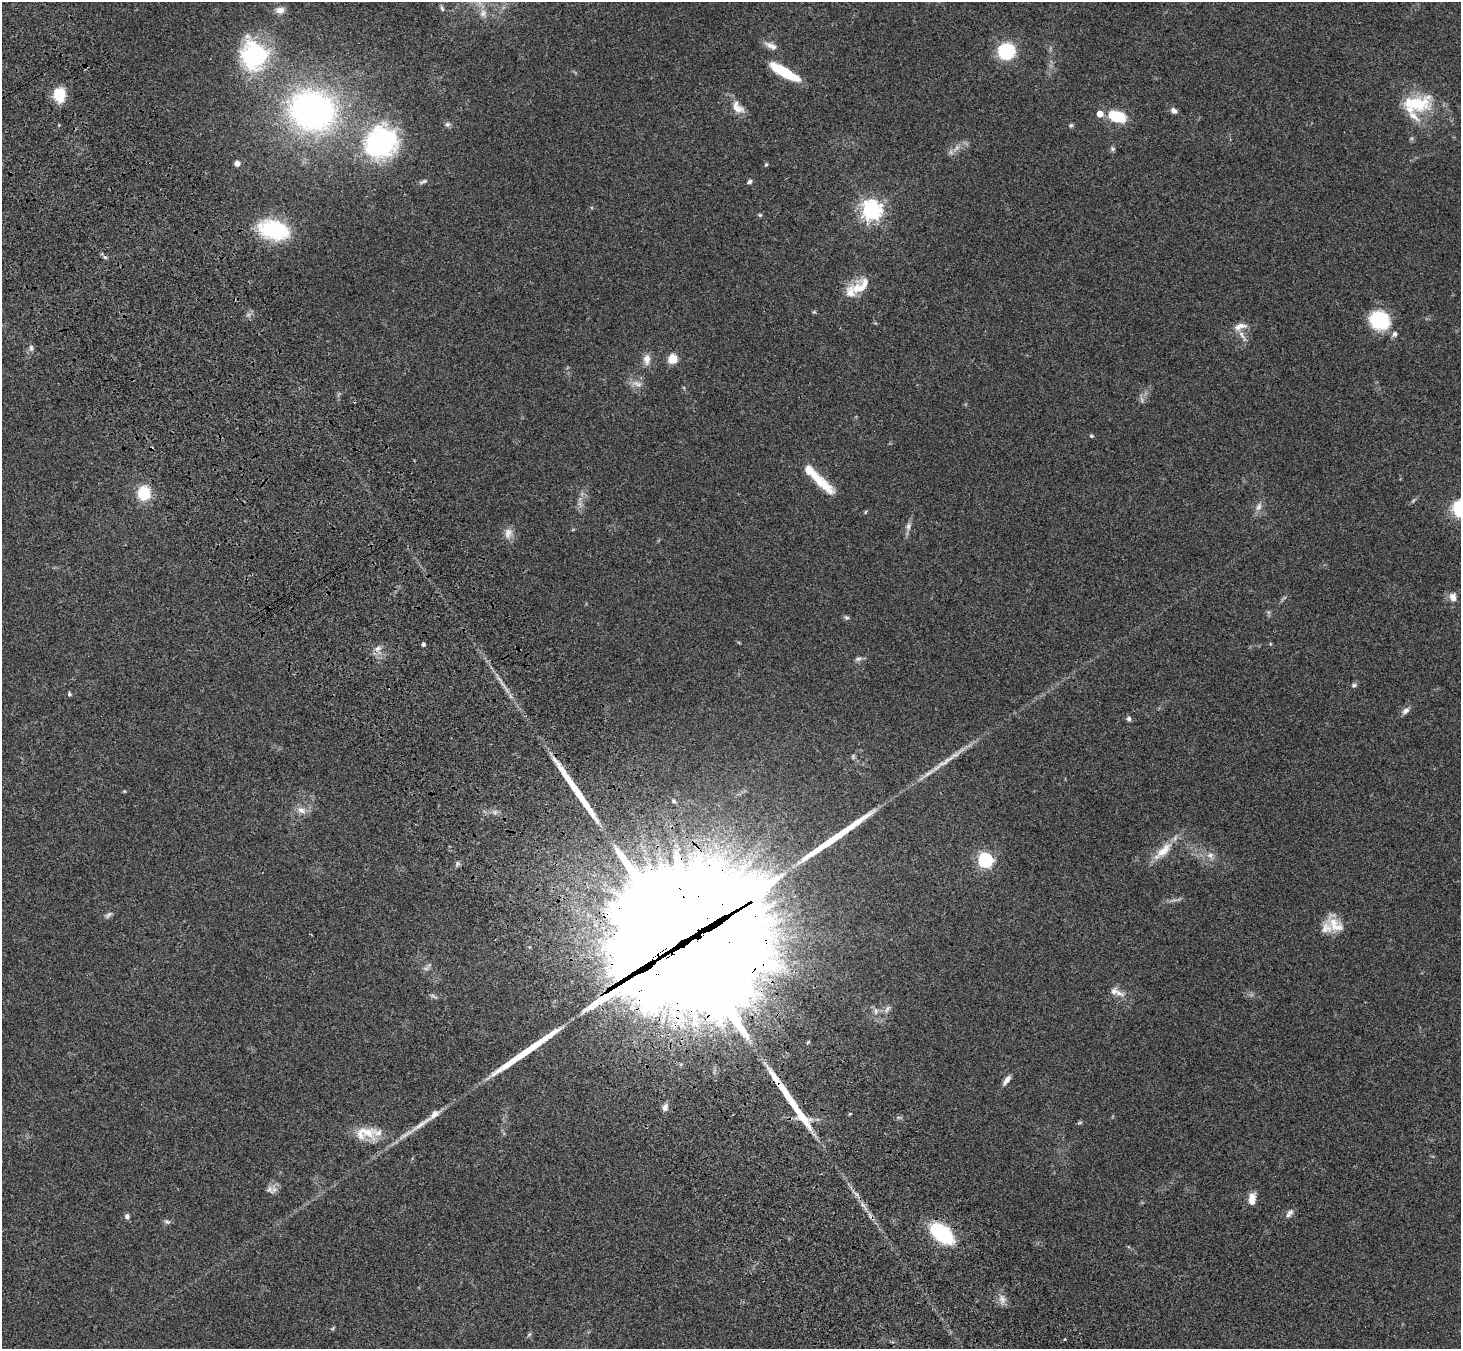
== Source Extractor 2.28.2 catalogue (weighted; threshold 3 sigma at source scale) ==
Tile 11 of 4 x 4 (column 3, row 3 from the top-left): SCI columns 3024-4482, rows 1719-3065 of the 6043 x 5998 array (HDU 1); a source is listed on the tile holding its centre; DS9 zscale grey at full resolution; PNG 1463 x 1351 px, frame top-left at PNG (2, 2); no overlay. Shown black and unused: <1% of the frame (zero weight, under 3 of 4 exposures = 6% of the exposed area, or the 3 px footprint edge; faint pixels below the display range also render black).
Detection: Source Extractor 2.28.2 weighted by HDU 2 'WHT'; one run over the whole footprint, this tile lists its part. Background 0.0413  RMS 0.005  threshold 0.0225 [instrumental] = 3 sigma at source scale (4.5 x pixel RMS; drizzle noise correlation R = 1.50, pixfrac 1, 0.05/0.05 arcsec/px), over >= 5 px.
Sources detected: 101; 2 too faint to see at this stretch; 2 inside a brighter object's white glare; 2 cosmic-ray / hot-pixel residue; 6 long thin detections or spike segments (spike, bleed or trail) — not listed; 7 inside a brighter listed object's ellipse — not listed separately; the other 82 listed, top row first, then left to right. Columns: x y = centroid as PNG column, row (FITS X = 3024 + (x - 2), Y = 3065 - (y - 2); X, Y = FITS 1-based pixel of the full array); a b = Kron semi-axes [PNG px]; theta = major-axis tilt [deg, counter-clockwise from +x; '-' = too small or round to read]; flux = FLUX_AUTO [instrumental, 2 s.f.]
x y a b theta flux
442 8 9 4 -65 0.93
280 10 12 9 3 3.3
483 13 11 8 56 2.9
771 46 18 7 -26 3.4
1006 51 16 16 - 24
252 57 52 30 -75 45
784 72 30 8 -29 26
59 95 14 12 -87 12
1416 104 35 18 8 25
738 107 21 12 -48 5.6
312 110 33 28 -17 210
1174 111 7 6 - 2.2
1116 116 21 12 -20 15
447 124 8 5 39 1.2
1071 125 6 5 - 0.8
381 142 37 33 41 73
957 148 12 6 49 2.8
1112 149 6 6 - 0.99
237 163 6 5 - 2.3
766 165 5 4 - 0.63
423 182 12 5 22 1.3
750 182 7 5 33 1.1
871 210 7 7 - 280
760 215 5 4 - 0.67
274 230 34 21 -14 36
861 286 29 16 36 10
1379 320 19 16 -31 30
1240 326 20 9 15 4.5
1394 334 7 6 - 1.5
1242 336 19 5 -58 2.8
31 348 10 6 -89 1.5
647 359 15 9 89 3.8
672 359 11 10 - 5.8
637 384 17 7 -10 3.2
1142 399 9 4 -81 1.2
1091 436 5 4 - 0.63
821 482 35 10 -41 13
144 493 11 10 - 20
1259 507 13 8 68 2.8
1459 509 14 12 -82 24
865 512 5 3 - 0.51
908 526 12 7 83 2.2
508 533 15 11 80 3.9
1453 597 11 8 -71 3.7
846 617 7 6 - 0.97
423 644 4 3 - 1.4
378 648 10 7 32 2.6
858 659 11 6 19 1.5
1354 685 7 5 10 1.2
69 694 5 4 - 0.77
1406 711 11 7 41 2.1
1129 719 6 6 - 1.2
853 757 8 4 70 0.75
124 791 4 4 - 0.45
674 801 6 4 -25 0.82
301 810 13 9 -24 3.6
1163 851 34 11 43 9.4
1210 855 10 9 - 3.1
985 860 6 6 - 110
108 915 12 6 38 1.4
1335 925 28 14 -56 8.2
676 932 89 80 -40 18000
426 968 9 6 12 1.6
1119 993 18 8 -27 3.6
433 996 12 3 -26 0.97
887 1009 14 6 52 2.1
876 1011 10 7 -82 2.1
1007 1080 13 5 54 2.8
665 1108 10 7 71 2.3
434 1114 14 7 37 3.9
850 1114 5 3 - 0.45
803 1118 23 10 -25 8.3
1080 1123 7 3 9 0.71
365 1133 31 17 -1 12
270 1190 12 12 - 2.9
1252 1199 13 8 88 5.3
1290 1212 10 7 36 2.1
127 1216 7 6 - 1.3
167 1222 9 6 -10 1.2
941 1234 24 14 -39 37
1002 1299 13 7 -74 3
529 1334 7 4 44 0.75
Overlapping masked pixels (flux is a lower limit): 3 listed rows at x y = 676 932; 803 1118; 941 1234
Isophote crosses this tile's border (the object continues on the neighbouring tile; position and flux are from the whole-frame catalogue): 1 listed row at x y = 1459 509